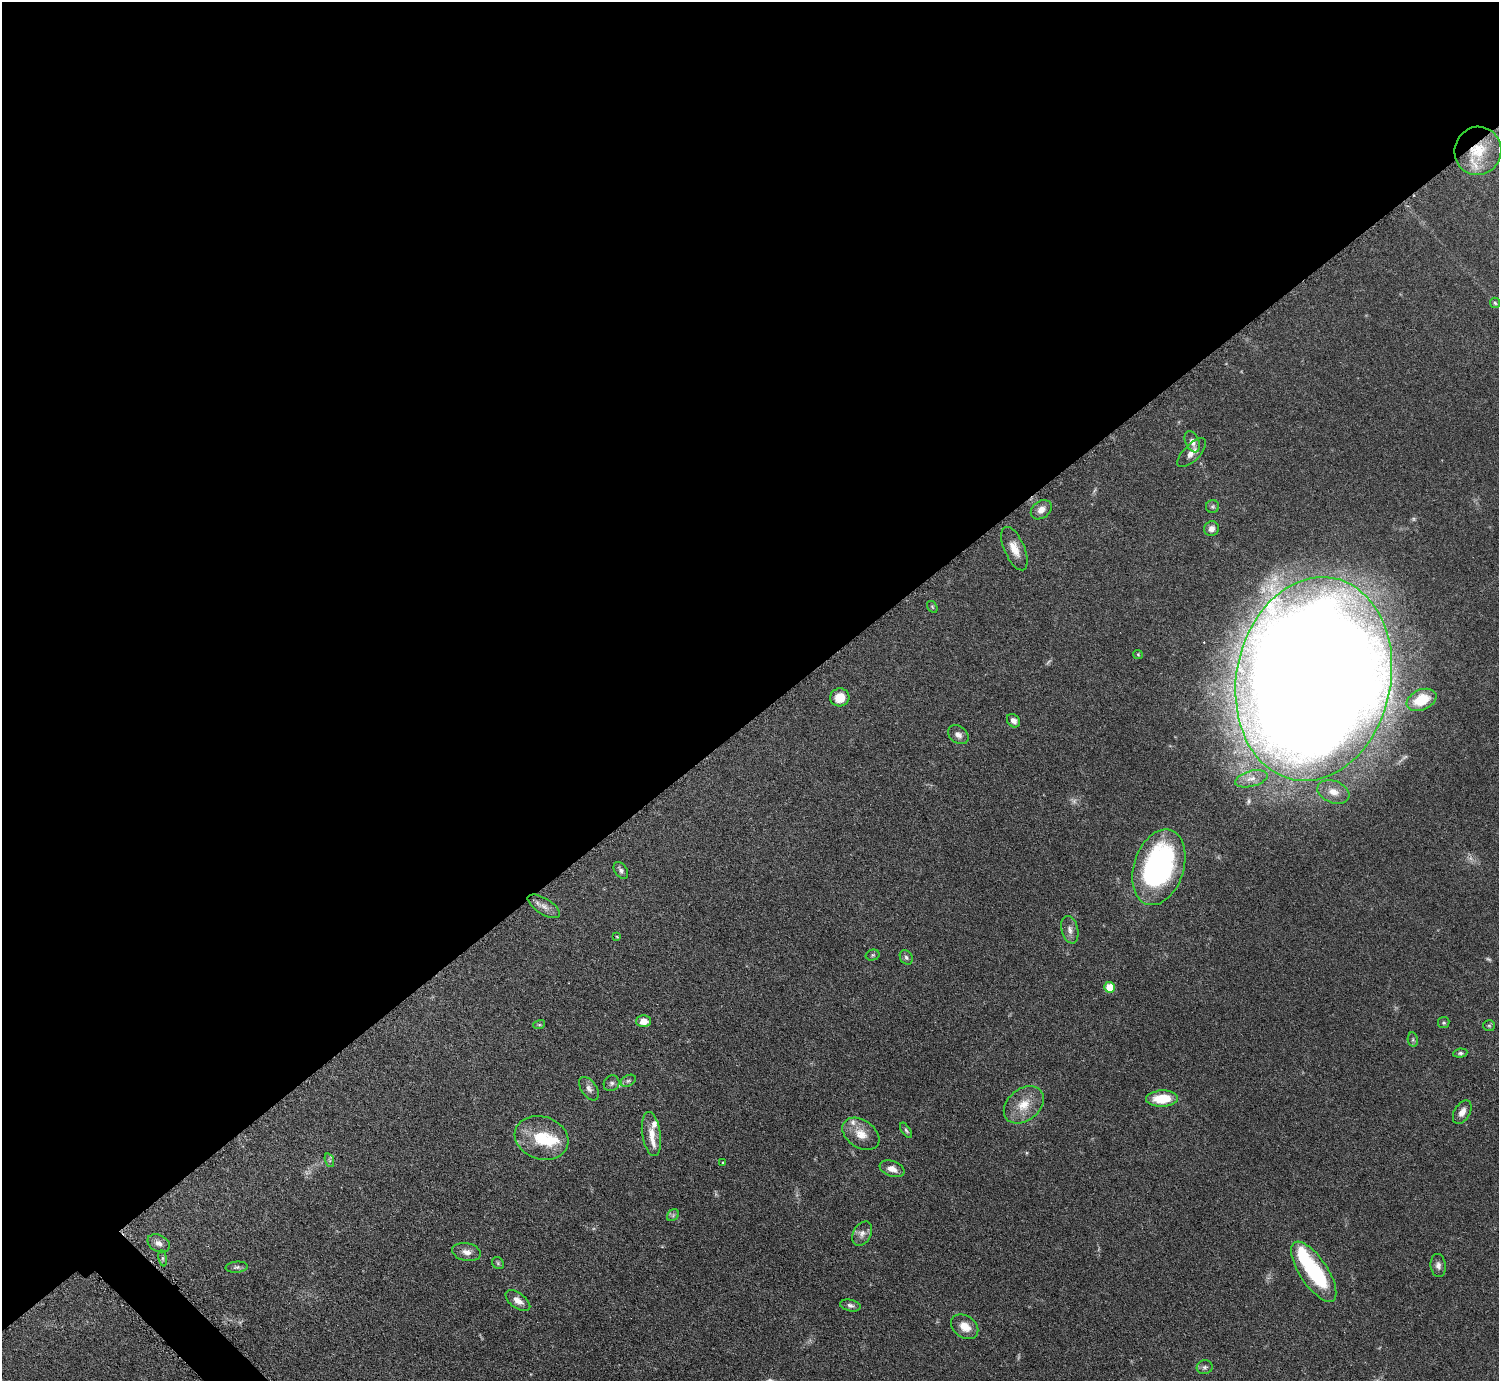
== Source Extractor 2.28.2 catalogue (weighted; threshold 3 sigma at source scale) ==
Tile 2 of 4 x 4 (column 2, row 1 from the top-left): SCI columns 1504-3000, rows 4306-5684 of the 5999 x 5997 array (HDU 1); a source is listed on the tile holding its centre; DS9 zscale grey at full resolution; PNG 1501 x 1383 px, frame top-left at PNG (2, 2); each listed source drawn as its Kron ellipse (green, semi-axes under 4 px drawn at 4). Shown black and unused: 53% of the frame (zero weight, under 3 of 6 exposures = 1% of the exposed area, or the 3 px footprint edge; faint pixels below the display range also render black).
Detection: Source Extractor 2.28.2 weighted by HDU 2 'WHT'; one run over the whole footprint, this tile lists its part. Background 0.0815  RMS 0.0036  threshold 0.0147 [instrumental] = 3 sigma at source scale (4.09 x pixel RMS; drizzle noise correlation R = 1.36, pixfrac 0.8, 0.05/0.05 arcsec/px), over >= 5 px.
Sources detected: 67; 4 too faint to see at this stretch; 2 inside a brighter object's white glare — neither listed nor drawn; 4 inside a brighter listed object's ellipse — not listed separately; the other 57 listed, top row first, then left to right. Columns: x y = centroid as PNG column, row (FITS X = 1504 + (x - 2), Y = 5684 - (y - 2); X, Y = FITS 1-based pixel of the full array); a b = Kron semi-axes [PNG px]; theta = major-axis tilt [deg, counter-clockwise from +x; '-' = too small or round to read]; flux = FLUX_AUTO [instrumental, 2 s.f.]
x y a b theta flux
1478 151 24 23 - 11
1495 303 5 5 - 0.53
1192 442 11 6 -67 1.9
1192 453 19 8 45 2.5
1212 507 6 6 - 0.64
1041 510 11 8 38 2.6
1211 529 7 7 - 1.8
1014 549 23 10 -66 4.2
932 607 6 4 -58 0.43
1138 654 5 4 - 0.4
1314 679 103 77 78 1900
840 697 9 9 - 5.6
1422 700 15 10 24 9.7
1013 721 7 6 - 1.6
958 735 11 8 -37 1.8
1251 779 17 7 15 2.8
1333 792 16 11 -21 4
1159 867 39 25 72 88
621 870 9 6 -56 1.1
544 906 18 8 -32 2.5
1070 930 14 8 -76 1.9
617 937 4 3 - 0.31
873 955 7 5 16 0.61
906 957 8 6 -59 0.85
1109 987 5 5 - 7.2
643 1021 7 6 - 3.5
1444 1023 6 5 - 0.53
539 1025 6 4 18 0.43
1489 1026 6 5 - 0.52
1413 1040 7 5 -80 0.72
1460 1053 7 4 6 0.68
628 1081 8 5 29 0.74
611 1083 8 7 - 1.1
589 1089 13 7 -55 1.6
1162 1099 16 8 3 10
1024 1105 22 16 39 6.8
1462 1112 13 7 59 2.4
906 1130 9 4 -57 0.61
651 1134 22 9 -81 4.3
861 1134 20 14 -34 5.1
541 1138 27 21 -19 14
329 1160 7 4 -71 0.69
723 1163 4 3 - 0.36
892 1169 13 7 -21 2.4
673 1215 7 5 46 0.73
862 1234 13 8 60 2
159 1243 12 8 -27 1.9
466 1252 14 8 -11 2.3
163 1258 8 4 -82 0.65
498 1263 6 5 - 0.56
1438 1265 12 7 -84 1.5
237 1267 11 5 4 0.96
1314 1272 35 14 -56 29
518 1301 14 7 -35 2.6
850 1305 10 6 -12 1.2
965 1327 15 11 -35 4.3
1205 1367 8 7 - 0.99
Overlapping masked pixels (flux is a lower limit): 1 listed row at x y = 1478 151